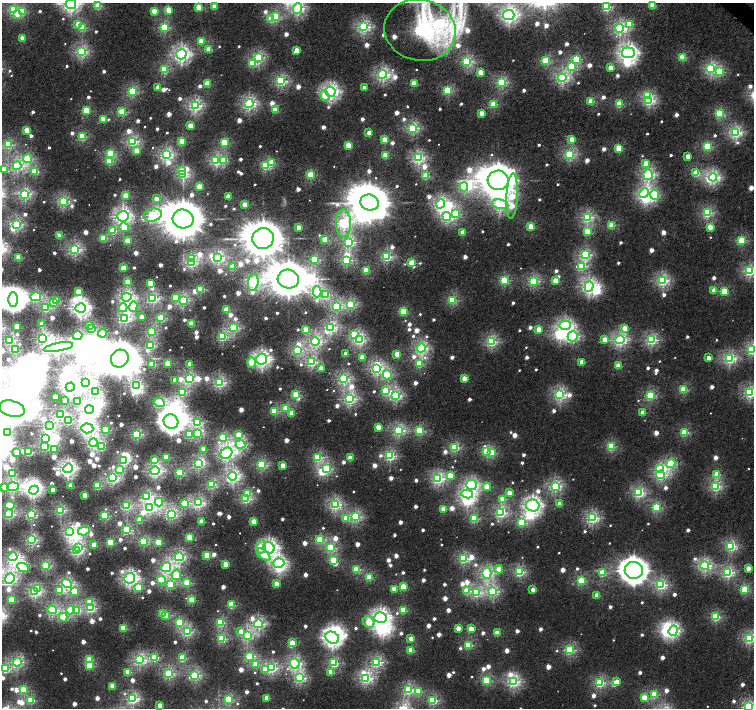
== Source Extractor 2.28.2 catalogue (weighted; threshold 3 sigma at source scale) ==
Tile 10 of 4 x 4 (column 2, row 3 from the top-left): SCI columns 1526-3028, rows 1659-3069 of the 6052 x 6055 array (HDU 1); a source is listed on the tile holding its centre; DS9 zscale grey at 2 x 2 block average (1 PNG px = mean of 2 x 2 image px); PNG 756 x 710 px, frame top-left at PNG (2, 3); each listed source drawn as its Kron ellipse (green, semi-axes under 4 px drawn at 4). Shown black and unused: <1% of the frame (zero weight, under 4 of 8 exposures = <1% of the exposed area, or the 3 px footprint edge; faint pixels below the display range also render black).
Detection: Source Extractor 2.28.2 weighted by HDU 2 'WHT'; one run over the whole footprint, this tile lists its part. Background 3.80e-04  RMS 0.0014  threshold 0.00553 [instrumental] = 3 sigma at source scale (4.09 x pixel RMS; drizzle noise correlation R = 1.36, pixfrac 0.8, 0.0396/0.0396 arcsec/px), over >= 5 px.
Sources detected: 1014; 10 too faint to see at this stretch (2 x 2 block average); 55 inside a brighter object's white glare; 1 long thin detection or spike segment (spike, bleed or trail) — neither listed nor drawn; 4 inside a brighter listed object's ellipse — not listed separately; of the other 944, all 500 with FLUX_AUTO >= 6.07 (the completeness limit of this list) listed and drawn (444 fainter detections not listed), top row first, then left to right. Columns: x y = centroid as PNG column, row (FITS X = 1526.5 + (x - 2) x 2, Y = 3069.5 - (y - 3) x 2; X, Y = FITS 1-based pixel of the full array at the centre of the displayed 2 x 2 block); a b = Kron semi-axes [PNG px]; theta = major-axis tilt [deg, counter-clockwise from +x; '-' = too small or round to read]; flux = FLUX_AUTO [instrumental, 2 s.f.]
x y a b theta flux
71 4 5 5 - 91
652 5 3 3 - 14
98 6 3 3 - 17
214 6 3 3 - 8.5
199 7 3 3 - 14
606 7 3 3 - 30
297 8 5 5 - 60
13 10 3 3 - 25
169 10 3 3 - 11
154 11 3 3 - 8.9
22 12 3 3 - 16
17 14 3 3 - 8
509 15 5 5 - 100
276 17 3 3 - 23
271 19 3 3 - 12
78 24 3 3 - 7.3
629 24 4 3 - 15
164 27 3 3 - 27
363 27 4 4 - 56
82 28 3 3 - 19
620 28 4 4 - 56
420 30 36 30 -11 87
22 38 3 2 - 7.7
201 41 3 3 - 17
209 49 3 3 - 9.5
297 50 3 3 - 8.6
82 51 4 3 - 47
628 53 6 5 - 130
181 54 5 5 - 92
258 57 4 3 - 36
682 57 3 3 - 18
576 59 3 3 - 22
467 61 3 3 - 37
546 61 3 3 - 25
252 63 3 3 - 17
571 67 4 3 - 21
611 68 3 3 - 7.5
711 68 4 3 - 42
164 69 3 3 - 25
719 72 4 3 - 24
481 73 3 3 - 12
383 74 4 4 - 63
562 78 4 4 - 52
281 81 3 3 - 40
501 82 3 3 - 36
414 83 3 3 - 12
207 84 3 3 - 13
158 87 3 2 - 7.3
364 88 3 2 - 6.3
448 90 3 3 - 25
132 91 3 3 - 33
330 92 5 5 - 92
325 96 5 3 - 8.3
647 96 4 3 - 13
591 101 3 3 - 15
649 101 4 3 - 41
249 103 4 4 - 57
493 104 3 3 - 19
619 104 3 3 - 16
195 106 4 4 - 55
86 110 3 3 - 16
275 110 3 3 - 10
122 112 3 3 - 22
481 113 3 2 - 7
719 114 3 3 - 28
103 119 3 3 - 11
190 126 3 3 - 12
412 128 3 3 - 45
27 130 3 3 - 9.9
735 132 4 4 - 52
369 133 3 2 - 6.2
82 136 3 3 - 24
572 139 3 3 - 7.9
384 140 3 3 - 11
132 141 4 3 - 44
182 141 3 3 - 14
224 143 3 3 - 24
8 145 3 3 - 31
348 145 3 3 - 12
707 147 3 3 - 25
619 148 3 3 - 16
136 151 3 3 - 7.2
110 154 3 3 - 23
570 154 3 3 - 38
166 155 4 3 - 54
385 155 3 3 - 13
688 156 3 2 - 6.9
418 158 4 3 - 50
27 159 4 4 - 28
224 160 3 3 - 13
109 161 3 3 - 17
216 161 3 3 - 40
272 162 3 3 - 12
646 163 3 3 - 8.7
17 166 4 4 - 43
265 166 3 3 - 23
4 169 3 3 - 10
35 171 3 3 - 19
181 171 3 2 - 6.8
696 173 3 3 - 15
183 174 3 3 - 39
311 175 3 3 - 19
648 175 5 4 - 49
426 176 3 3 - 18
713 177 4 4 - 51
498 180 10 10 - 1200
199 186 3 3 - 12
464 187 5 3 - 26
644 193 5 4 - 41
25 194 4 3 - 45
655 195 5 4 - 24
126 196 3 3 - 15
228 196 2 2 - 7.3
512 196 23 5 87 25
156 199 3 2 - 6.3
63 201 3 3 - 42
370 203 9 8 - 1400
244 204 3 2 - 7.5
440 204 5 4 - 55
500 204 8 5 -11 58
707 213 3 3 - 36
455 214 4 4 - 24
153 215 9 6 14 37
123 216 6 5 - 100
447 217 5 4 - 43
587 217 4 3 - 42
183 219 10 9 - 1800
343 223 13 7 -88 56
16 224 3 3 - 40
612 225 3 3 - 18
124 227 5 4 - 7.6
299 227 2 2 - 7.2
531 227 3 3 - 16
710 227 3 3 - 9
113 231 3 3 - 18
462 232 2 2 - 6.8
587 232 3 3 - 17
60 236 3 3 - 8.4
103 238 3 3 - 17
263 238 11 10 - 1700
325 240 3 3 - 17
742 240 3 3 - 24
127 241 3 3 - 12
349 242 3 3 - 41
75 249 4 3 - 52
585 255 4 4 - 37
19 257 3 3 - 14
387 257 3 3 - 35
192 258 4 3 - 8.6
218 258 4 3 - 43
315 259 3 3 - 29
346 260 3 3 - 38
191 262 3 3 - 44
412 263 3 3 - 16
581 266 4 3 - 25
233 267 3 3 - 12
123 268 3 3 - 11
366 270 3 3 - 18
749 271 3 3 - 44
288 279 10 9 - 1600
504 280 3 3 - 27
663 280 4 4 - 49
533 281 3 3 - 37
555 281 3 3 - 11
127 282 3 3 - 11
253 282 8 5 81 54
150 283 3 3 - 11
589 286 5 4 - 75
201 289 3 3 - 19
714 290 3 3 - 7.1
724 291 3 3 - 16
78 292 3 3 - 10
317 292 5 4 - 42
325 295 3 3 - 22
36 297 5 3 - 33
126 297 5 4 - 69
175 298 3 3 - 13
13 299 7 4 89 220
153 299 4 3 - 43
56 300 3 2 - 8.5
183 300 3 3 - 39
452 300 3 3 - 28
54 303 3 3 - 16
351 304 4 3 - 34
336 306 4 3 - 36
133 307 5 4 - 25
45 308 3 3 - 25
81 308 5 4 - 120
123 308 4 4 - 13
226 310 3 3 - 14
403 311 3 3 - 18
142 317 3 3 - 6.8
125 318 4 3 - 47
161 318 3 3 - 26
42 324 2 2 - 9.4
191 324 3 3 - 12
90 325 3 3 - 16
565 325 6 4 -2 56
17 326 3 3 - 12
330 327 4 3 - 53
234 328 3 3 - 35
625 328 4 3 - 9.1
92 329 3 3 - 14
305 329 3 3 - 10
539 330 3 3 - 11
151 331 3 3 - 30
103 333 4 4 - 14
77 335 5 4 - 19
355 335 3 3 - 28
573 336 5 5 - 45
222 337 3 3 - 32
43 338 4 3 - 61
10 340 3 3 - 34
360 340 4 3 - 39
605 340 3 3 - 8.1
620 340 5 4 - 57
652 340 3 3 - 43
315 342 4 4 - 53
491 342 3 3 - 41
151 345 3 3 - 27
58 347 15 3 10 110
421 348 4 4 - 52
15 349 3 3 - 18
297 350 3 3 - 36
751 350 3 3 - 33
346 354 2 2 - 6.1
397 354 3 3 - 10
362 357 3 3 - 9.4
709 358 3 2 - 6.6
120 359 9 8 - 1800
262 359 5 5 - 100
729 359 4 3 - 48
251 362 5 4 - 12
311 362 3 3 - 41
582 362 3 3 - 8.6
168 363 3 3 - 17
152 364 3 3 - 14
419 364 3 3 - 21
190 365 3 3 - 9.4
618 366 3 3 - 9.6
321 368 3 2 - 6.9
376 369 4 3 - 45
387 375 4 4 - 28
464 378 3 3 - 8.8
189 379 4 3 - 42
343 379 4 3 - 47
175 380 3 3 - 6.9
86 382 4 3 - 66
219 382 4 3 - 49
136 386 4 3 - 39
70 387 4 4 - 100
684 389 3 3 - 19
96 391 3 3 - 34
385 391 3 3 - 17
182 392 3 3 - 26
750 393 4 3 - 46
296 395 3 3 - 21
560 395 4 4 - 52
396 396 4 3 - 44
650 396 3 3 - 30
55 397 2 2 - 11
350 399 4 3 - 54
65 401 2 2 - 7.3
78 401 3 3 - 28
159 402 6 4 -31 32
286 408 3 3 - 14
12 409 13 7 -15 1000
89 410 4 4 - 51
275 411 3 3 - 18
291 413 3 3 - 6.7
643 413 3 3 - 8.2
60 415 3 3 - 34
69 421 3 3 - 25
171 421 7 7 - 280
197 423 4 3 - 27
49 426 3 3 - 40
378 427 3 3 - 8.2
87 428 6 5 - 83
105 430 3 3 - 30
398 430 3 3 - 44
420 431 3 3 - 27
685 432 3 3 - 21
8 433 3 2 - 13
137 434 3 3 - 37
198 434 3 3 - 27
189 435 3 3 - 15
239 435 4 3 - 11
46 438 4 3 - 41
223 438 4 4 - 28
93 443 4 4 - 53
240 444 5 4 - 44
44 447 3 3 - 21
102 447 3 3 - 13
455 447 3 3 - 28
611 447 3 3 - 23
203 449 3 3 - 9.5
54 450 3 3 - 9
17 452 3 2 - 9.2
29 452 3 3 - 19
486 452 3 3 - 21
226 453 6 5 - 85
491 453 3 3 - 17
390 456 3 3 - 37
166 457 3 3 - 17
318 457 4 3 - 29
350 458 3 3 - 7.9
154 460 3 3 - 6.5
124 461 3 3 - 25
198 464 3 3 - 43
671 464 4 4 - 32
262 465 3 3 - 33
283 466 3 3 - 9.4
68 468 5 4 - 100
327 469 4 3 - 26
659 469 3 3 - 8.1
120 470 3 3 - 12
155 471 4 3 - 66
180 472 3 3 - 29
12 473 3 3 - 17
660 475 4 3 - 34
717 475 4 3 - 12
233 476 4 4 - 69
450 476 4 3 - 11
113 478 3 3 - 50
438 478 4 4 - 52
211 484 3 3 - 37
472 485 5 5 - 53
71 486 3 3 - 8.4
98 486 4 3 - 20
555 486 4 4 - 50
716 486 3 3 - 37
5 487 3 3 - 6.8
13 487 6 4 3 50
487 487 4 3 - 13
34 490 4 4 - 46
53 490 3 2 - 7
248 493 3 3 - 12
510 493 3 3 - 8.8
639 493 4 3 - 42
467 494 6 4 -12 44
85 495 3 2 - 8.2
147 496 4 4 - 39
246 499 3 3 - 32
502 499 3 3 - 11
159 502 4 4 - 26
185 503 3 3 - 22
199 503 3 3 - 48
335 504 4 4 - 50
560 504 3 3 - 8.4
10 505 5 3 - 16
126 506 3 3 - 38
533 506 7 6 - 110
656 507 3 3 - 29
149 508 4 4 - 49
444 509 3 3 - 10
60 510 3 3 - 40
501 513 4 3 - 43
9 514 4 3 - 41
31 515 3 3 - 39
172 515 3 3 - 28
105 516 3 3 - 29
355 517 3 3 - 40
346 518 3 3 - 8.2
592 518 4 3 - 50
474 519 3 3 - 24
139 520 3 3 - 12
202 522 3 3 - 11
254 522 3 3 - 10
521 523 3 3 - 20
127 530 3 3 - 29
84 531 6 4 17 22
70 532 4 3 - 49
190 537 3 3 - 18
320 539 3 3 - 20
32 540 3 3 - 46
143 541 3 3 - 29
111 542 3 3 - 19
158 542 3 3 - 17
94 545 3 3 - 9.4
731 546 4 3 - 38
79 547 4 3 - 10
261 547 7 5 81 7.7
269 548 6 5 - 110
331 548 3 3 - 29
77 550 4 3 - 48
207 555 3 3 - 15
264 555 8 4 -40 12
13 557 4 3 - 45
179 557 4 4 - 54
463 559 3 3 - 34
333 560 3 3 - 15
279 563 5 5 - 52
225 564 3 3 - 7.8
46 565 3 3 - 37
705 565 4 4 - 51
23 567 6 3 -27 6.4
166 567 5 4 - 49
748 568 3 3 - 6.4
356 569 3 3 - 18
499 569 4 3 - 8.7
634 570 9 8 - 500
519 572 3 3 - 36
728 572 4 3 - 43
487 573 5 4 - 53
602 573 3 3 - 18
176 575 5 4 - 15
369 577 3 3 - 17
130 578 5 5 - 81
10 579 5 4 - 52
161 580 4 3 - 19
581 581 3 3 - 25
187 583 3 3 - 21
67 584 5 4 - 42
170 584 4 3 - 21
276 584 3 3 - 6.7
661 585 4 3 - 44
403 587 3 3 - 13
38 588 4 3 - 9
138 588 4 3 - 18
394 589 3 3 - 8.5
745 589 3 3 - 24
60 590 4 3 - 20
533 590 3 2 - 6.5
75 591 4 3 - 21
467 591 3 3 - 13
493 591 4 4 - 43
35 592 3 3 - 50
476 593 4 3 - 30
597 595 3 3 - 8.7
11 600 3 3 - 18
192 600 3 3 - 17
89 602 3 3 - 11
231 605 3 3 - 19
91 608 4 3 - 32
52 610 4 3 - 40
70 610 4 4 - 24
77 610 4 3 - 16
403 610 4 3 - 15
162 613 3 3 - 8.1
166 615 3 3 - 15
63 617 4 4 - 21
380 617 6 5 - 120
716 617 3 3 - 26
369 622 6 5 - 12
179 623 3 3 - 23
220 623 3 3 - 25
258 624 4 4 - 46
123 628 3 3 - 16
458 628 3 3 - 6.7
471 629 3 3 - 11
673 631 5 4 - 46
187 632 3 3 - 36
241 632 3 3 - 6.1
497 633 3 3 - 9.1
247 636 4 3 - 40
332 638 7 5 -30 130
749 638 3 3 - 41
222 639 3 3 - 25
411 639 3 3 - 6.9
292 643 3 3 - 12
469 645 3 3 - 22
411 650 3 3 - 12
570 650 3 3 - 33
249 656 3 3 - 30
155 657 3 3 - 23
182 658 3 3 - 23
89 659 3 3 - 12
140 660 4 4 - 48
17 662 4 4 - 44
377 662 4 3 - 42
295 663 5 5 - 50
334 663 3 3 - 27
255 664 3 3 - 11
89 666 3 3 - 14
272 668 3 3 - 39
5 669 3 3 - 26
265 669 3 3 - 13
128 672 3 3 - 13
331 672 3 3 - 8.4
169 674 3 3 - 38
195 675 4 3 - 42
300 678 4 4 - 41
366 678 4 3 - 53
486 681 3 3 - 24
513 681 4 4 - 56
617 682 3 3 - 7.2
600 683 3 3 - 31
112 686 3 3 - 9.5
23 690 3 3 - 17
408 690 4 3 - 37
419 691 3 3 - 13
654 695 3 3 - 17
267 698 3 3 - 7.7
644 698 3 3 - 14
133 699 3 3 - 48
228 699 3 3 - 26
31 700 3 3 - 18
433 700 3 3 - 31
160 706 3 3 - 8.2
749 707 4 4 - 51
Isophote crosses this tile's border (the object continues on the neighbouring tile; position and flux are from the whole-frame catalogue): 16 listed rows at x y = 71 4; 652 5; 98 6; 606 7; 297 8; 420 30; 749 271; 13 299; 751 350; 750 393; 12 409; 5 487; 10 579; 749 638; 5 669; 749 707